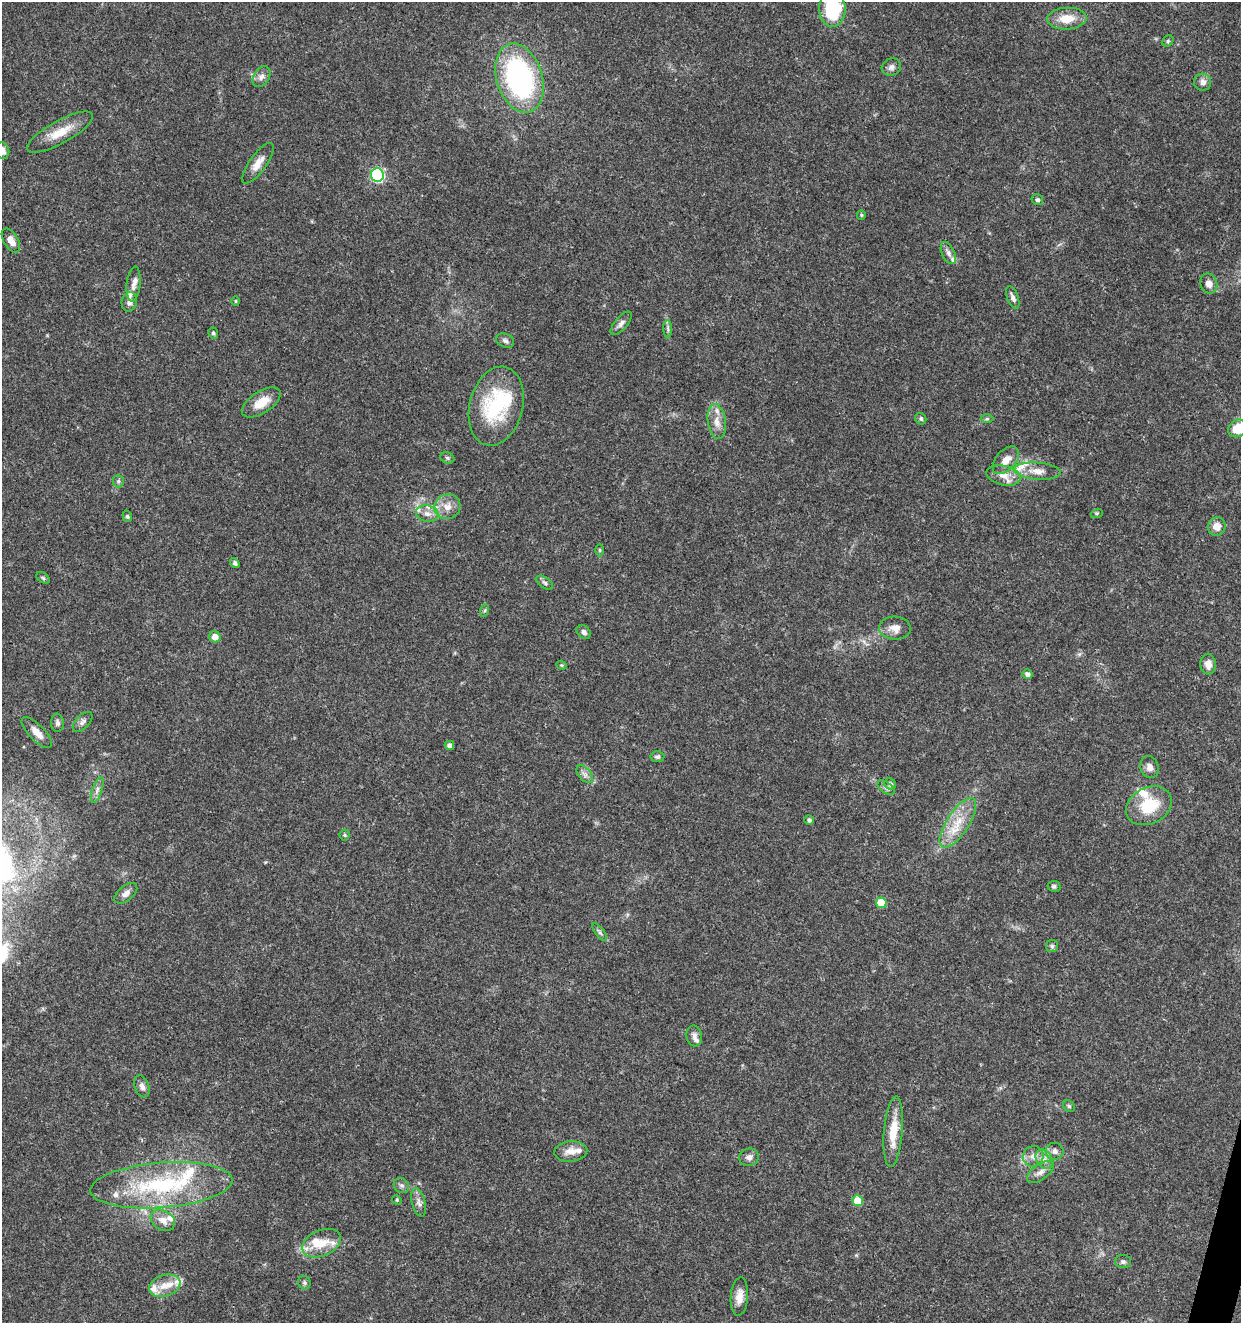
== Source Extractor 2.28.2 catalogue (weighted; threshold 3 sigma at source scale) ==
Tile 6 of 4 x 4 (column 2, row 2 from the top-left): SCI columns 1522-2760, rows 2645-3965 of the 5462 x 5297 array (HDU 1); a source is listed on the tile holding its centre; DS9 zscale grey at full resolution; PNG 1243 x 1325 px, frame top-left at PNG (2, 2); each listed source drawn as its Kron ellipse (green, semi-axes under 4 px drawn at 4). Shown black and unused: <1% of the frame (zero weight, under 3 of 5 exposures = <1% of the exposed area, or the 3 px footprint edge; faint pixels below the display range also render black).
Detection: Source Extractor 2.28.2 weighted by HDU 2 'WHT'; one run over the whole footprint, this tile lists its part. Background 0.0333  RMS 0.0025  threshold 0.0112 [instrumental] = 3 sigma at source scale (4.5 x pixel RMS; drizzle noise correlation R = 1.50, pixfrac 1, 0.0396/0.0396 arcsec/px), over >= 5 px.
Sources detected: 111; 1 inside a brighter object's white glare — neither listed nor drawn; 19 inside a brighter listed object's ellipse — not listed separately; the other 91 listed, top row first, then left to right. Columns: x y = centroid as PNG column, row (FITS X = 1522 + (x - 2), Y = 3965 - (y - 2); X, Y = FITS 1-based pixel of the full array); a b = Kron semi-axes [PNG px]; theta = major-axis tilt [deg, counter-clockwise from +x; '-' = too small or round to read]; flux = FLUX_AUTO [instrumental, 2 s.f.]
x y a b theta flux
832 9 17 13 -90 16
1067 19 20 11 3 4.8
1168 41 6 5 - 0.4
891 67 10 8 27 1.2
262 77 11 7 57 1.2
519 78 35 23 -72 49
1203 82 8 8 - 1.3
60 132 37 11 29 5.2
2 151 8 7 - 1.5
258 163 24 8 54 2.8
377 175 7 6 - 39
1037 200 6 5 - 0.53
861 215 5 4 - 0.28
11 240 13 7 -60 1.9
948 253 12 6 -64 1.1
134 284 17 7 84 1.6
1209 284 10 8 -69 1.6
1013 298 12 5 -69 0.91
236 301 5 3 - 0.25
129 302 10 7 77 1.3
621 323 14 6 49 1.1
668 329 9 4 -89 0.59
213 333 5 5 - 0.48
505 341 9 6 -24 0.75
261 402 22 11 33 4.5
496 406 40 26 76 20
921 419 6 5 - 0.5
987 419 6 4 1 0.35
717 422 17 9 -82 2.4
1237 428 10 8 40 5.3
447 458 7 5 -22 0.49
1006 460 16 10 47 2.7
1037 471 23 8 -4 3
1004 475 17 9 -13 2.8
118 481 6 5 - 0.51
447 507 13 12 - 2.6
1097 513 6 4 18 0.31
427 514 11 8 -12 1.5
127 516 6 4 -73 0.38
1217 526 9 8 - 2.3
600 550 6 4 -89 0.33
235 563 5 4 - 0.7
43 578 7 4 -31 0.4
545 583 9 5 -37 0.61
485 610 6 4 71 0.36
895 628 16 11 -2 2.2
584 632 8 6 -38 0.84
215 637 6 5 - 2.1
1208 664 10 7 -88 2
562 665 5 4 - 0.33
1027 674 5 4 - 0.91
83 722 12 6 46 0.96
57 723 9 6 -85 0.79
37 733 20 8 -46 2.5
449 745 5 4 - 0.97
657 757 7 5 6 0.6
1149 767 11 9 -71 1.5
585 774 10 6 -50 1.1
890 784 6 5 - 0.85
886 787 10 5 -37 0.69
97 790 13 5 71 1.1
1149 806 24 18 27 9.4
809 820 5 4 - 0.62
958 823 29 11 57 6.2
345 835 5 5 - 0.36
1054 886 6 5 - 0.55
126 893 13 7 39 1.5
881 903 5 5 - 6.8
600 932 10 4 -54 0.58
1052 946 6 6 - 0.52
694 1036 10 8 -82 1.1
142 1086 11 7 -70 1.1
1069 1106 6 5 - 0.43
893 1132 35 9 85 6
571 1151 16 10 4 2.6
1055 1151 9 8 - 1.1
1033 1156 10 10 - 1.9
749 1157 10 8 16 1.2
1044 1159 10 7 -55 1.6
1040 1172 16 7 35 1.7
161 1185 71 22 4 28
401 1185 8 7 - 0.72
397 1200 5 4 - 0.28
858 1201 5 5 - 5.9
419 1202 14 6 -75 1.3
163 1220 13 9 -31 2.2
321 1243 20 13 24 4.5
1123 1262 8 6 -2 0.68
304 1283 7 6 - 0.49
165 1286 16 11 19 3.3
739 1297 19 8 86 2.5
Isophote crosses this tile's border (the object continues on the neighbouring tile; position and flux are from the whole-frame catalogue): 3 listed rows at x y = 832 9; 2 151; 1237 428